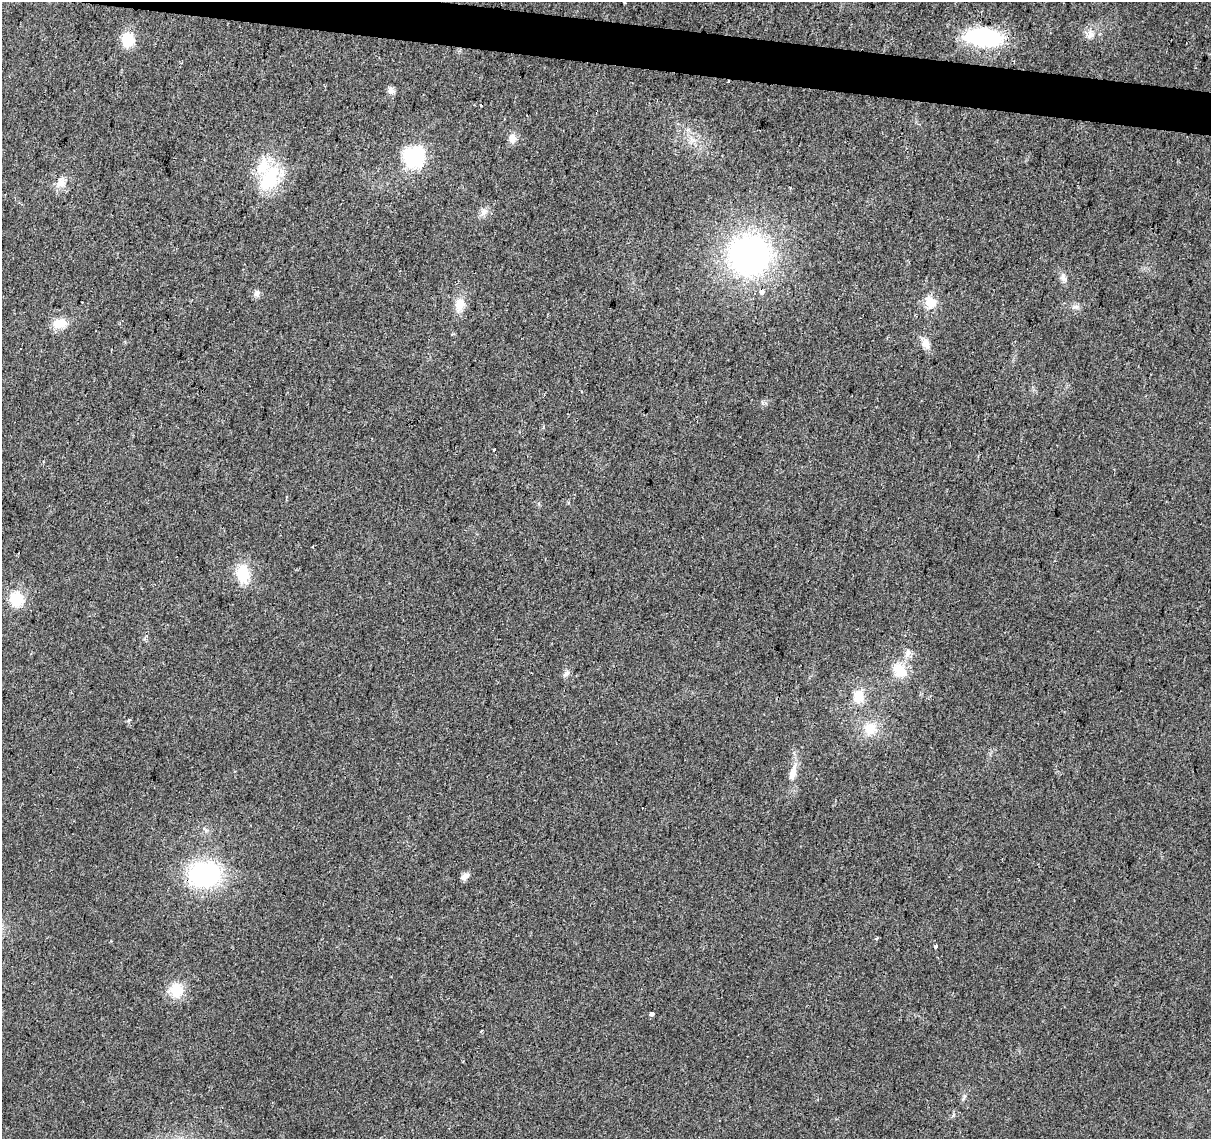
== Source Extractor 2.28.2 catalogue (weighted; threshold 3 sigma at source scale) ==
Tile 11 of 4 x 4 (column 3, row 3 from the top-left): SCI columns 2421-3629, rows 1363-2499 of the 4847 x 5057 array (HDU 1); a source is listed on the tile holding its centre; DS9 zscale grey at full resolution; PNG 1213 x 1141 px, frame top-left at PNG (2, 2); no overlay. Shown black and unused: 3% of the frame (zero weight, under 2 of 3 exposures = <1% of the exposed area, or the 3 px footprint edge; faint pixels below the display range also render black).
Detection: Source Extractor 2.28.2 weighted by HDU 2 'WHT'; one run over the whole footprint, this tile lists its part. Background 0.0273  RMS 0.0063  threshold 0.0285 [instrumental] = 3 sigma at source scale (4.5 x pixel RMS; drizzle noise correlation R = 1.50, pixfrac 1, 0.0396/0.0396 arcsec/px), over >= 5 px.
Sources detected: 42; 3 cosmic-ray / hot-pixel residue — not listed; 2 inside a brighter listed object's ellipse — not listed separately; the other 37 listed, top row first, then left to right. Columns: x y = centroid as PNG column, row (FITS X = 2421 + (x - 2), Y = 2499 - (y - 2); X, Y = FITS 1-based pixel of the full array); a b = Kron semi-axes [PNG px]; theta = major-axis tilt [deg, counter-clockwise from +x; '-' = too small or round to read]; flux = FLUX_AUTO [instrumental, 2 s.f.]
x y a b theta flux
624 2 3 3 - 1.3
1090 34 14 9 80 4.7
984 37 29 14 -5 77
128 39 14 12 83 16
390 90 11 8 -48 2.6
481 105 3 3 - 1.5
512 138 12 9 -88 4.4
414 157 22 21 - 43
270 178 40 22 62 34
61 183 14 12 24 6.2
484 212 12 8 52 3.6
749 255 39 39 - 170
1063 277 13 8 -69 3.2
257 293 9 7 74 2.4
930 302 17 13 -63 10
460 304 17 12 76 8.4
1075 307 11 4 5 2
59 323 17 12 12 9.9
926 343 15 10 -70 5.5
494 450 3 2 - 0.57
243 574 23 15 -84 18
17 599 13 12 - 20
907 653 11 7 68 3.5
899 670 21 16 -54 13
566 673 9 7 44 2.2
859 696 17 14 72 11
128 721 5 4 - 1.1
870 729 18 15 69 13
793 773 24 8 74 7.9
204 875 27 21 7 97
465 876 11 6 33 3.4
877 938 4 4 - 0.68
935 946 4 3 - 5.9
176 990 19 17 -81 14
652 1014 4 3 - 30
481 1031 3 2 - 0.92
964 1097 10 4 57 1.3
Isophote crosses this tile's border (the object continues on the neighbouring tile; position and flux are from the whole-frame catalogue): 1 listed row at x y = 624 2